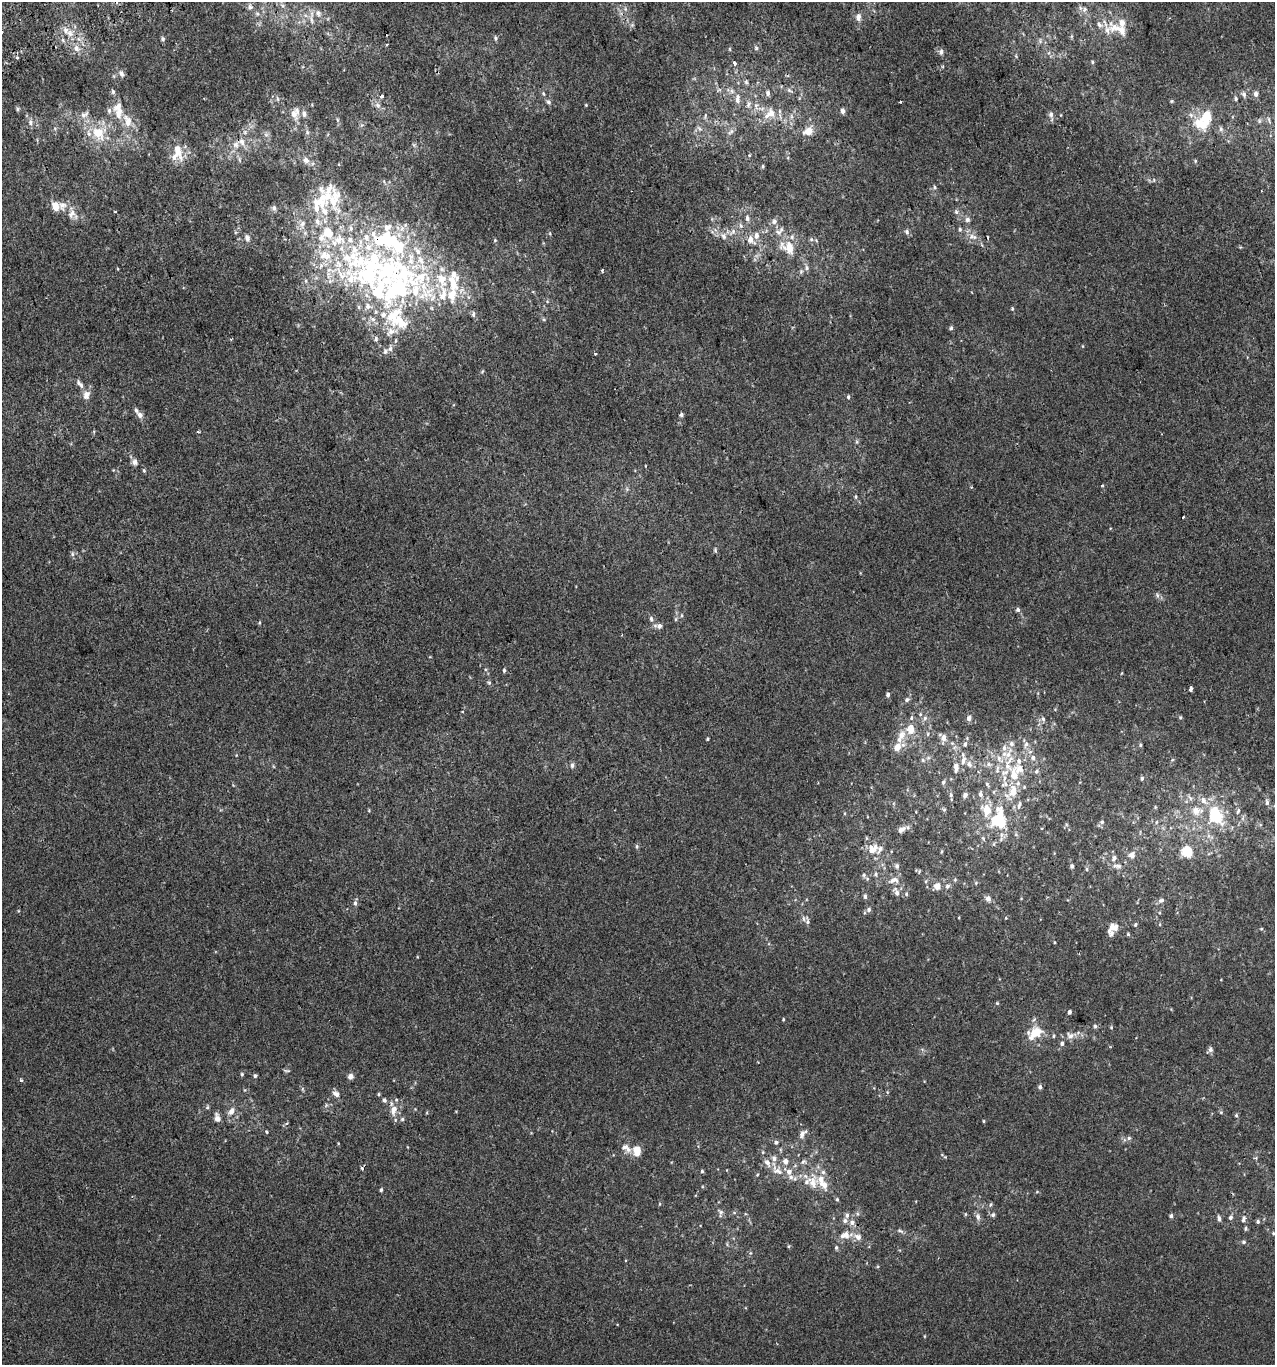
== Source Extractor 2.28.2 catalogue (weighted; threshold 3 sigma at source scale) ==
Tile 11 of 4 x 4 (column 3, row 3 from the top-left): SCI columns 2631-3903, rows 1407-2769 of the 5313 x 5536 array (HDU 1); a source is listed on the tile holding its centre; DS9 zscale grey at full resolution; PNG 1277 x 1367 px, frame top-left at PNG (2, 2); no overlay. Shown black and unused: <1% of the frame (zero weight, under 2 of 3 exposures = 2% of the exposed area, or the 3 px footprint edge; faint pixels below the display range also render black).
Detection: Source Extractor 2.28.2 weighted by HDU 2 'WHT'; one run over the whole footprint, this tile lists its part. Background 3.90e-04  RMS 0.0036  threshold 0.0164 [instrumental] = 3 sigma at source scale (4.5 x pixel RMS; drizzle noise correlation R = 1.50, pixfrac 1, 0.0396/0.0396 arcsec/px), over >= 5 px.
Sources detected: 369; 2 inside a brighter object's white glare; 5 cosmic-ray / hot-pixel residue — not listed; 86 inside a brighter listed object's ellipse — not listed separately; the other 276 listed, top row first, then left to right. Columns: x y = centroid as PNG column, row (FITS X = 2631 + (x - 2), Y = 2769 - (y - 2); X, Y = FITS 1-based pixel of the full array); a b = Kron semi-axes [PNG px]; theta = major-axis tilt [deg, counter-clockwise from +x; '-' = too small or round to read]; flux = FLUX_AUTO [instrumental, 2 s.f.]
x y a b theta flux
283 6 6 5 - 0.83
250 7 8 7 - 1.1
1080 8 8 6 -69 1.2
318 13 11 8 -67 2.1
257 14 6 5 - 0.75
858 17 10 7 -89 1.8
311 20 18 6 -79 2.1
632 25 5 5 - 0.55
66 30 10 8 -71 2.3
1107 30 33 10 -75 4.7
1122 30 12 8 -59 2.9
1072 36 6 4 71 0.44
495 38 7 5 -83 0.64
163 39 5 4 - 0.69
1040 41 8 6 -78 0.95
387 44 3 2 - 0.39
76 48 9 7 -66 1.8
756 48 7 5 -87 0.71
941 52 7 6 - 1.2
1092 62 5 3 - 0.44
734 63 4 3 - 2.8
121 73 8 7 - 1.4
746 82 6 5 - 0.65
789 90 8 5 -30 0.88
113 92 6 5 - 0.72
543 93 7 4 -59 0.55
768 93 7 6 - 1
1244 94 8 6 -76 1.1
1256 94 6 5 - 1.3
382 96 3 3 - 3.2
278 99 6 4 -89 0.56
737 99 15 7 89 2.2
1236 99 5 4 - 0.64
1171 101 5 4 - 0.4
548 102 7 5 -19 0.79
900 102 3 3 - 1.6
748 104 9 6 77 1.2
378 105 9 6 -27 1.4
586 105 4 3 - 0.3
756 106 11 5 -81 1.5
18 109 6 4 52 0.54
109 111 7 6 - 1.2
843 111 7 5 -87 1.2
770 113 20 13 46 5.5
294 114 15 9 -76 2.9
304 114 8 6 -72 1.5
84 115 13 8 32 2.1
1051 115 9 6 -82 1.4
791 116 7 4 -72 0.71
1207 116 10 7 76 9
1269 120 11 4 -74 0.81
128 121 20 11 -74 5.3
1259 121 6 4 -72 0.55
30 122 9 6 -80 1.3
1200 124 22 14 -32 8.8
362 125 6 5 - 0.71
55 128 6 4 19 0.49
699 128 9 4 -45 0.84
1221 129 9 6 -81 1
808 131 12 9 28 3.8
307 132 6 5 - 0.7
731 132 10 5 41 1.1
99 133 16 14 -63 9.5
266 134 6 6 - 0.96
241 142 11 9 -70 2.8
177 149 24 9 -73 5.9
239 160 9 4 -89 0.82
306 160 9 7 -31 1.9
1195 161 5 5 - 0.44
763 166 5 4 - 0.41
1154 180 6 3 72 0.38
934 187 7 4 84 0.66
334 199 43 24 -84 14
55 206 11 8 -60 3.7
274 208 7 6 - 1
115 211 3 3 - 0.86
956 212 7 5 -86 0.81
71 214 16 9 78 2.8
747 218 8 5 -79 1.1
967 220 7 7 - 1.1
774 221 8 7 - 1.3
302 224 9 6 73 1.4
960 229 6 5 - 0.56
733 232 13 6 51 2
907 232 7 6 - 0.96
305 233 5 5 - 0.62
550 233 6 3 -90 0.42
723 236 10 8 -63 2.1
756 236 9 7 89 1.9
973 237 13 8 -12 2.4
247 238 9 6 -72 1.4
811 239 6 5 - 0.77
495 240 5 4 - 0.4
750 240 11 7 -50 3
982 245 6 3 -70 0.44
788 247 21 14 -30 7.8
807 268 9 7 -78 1.3
371 269 80 67 7 120
602 270 4 3 - 0.48
453 283 29 15 -72 11
1012 309 5 4 - 0.46
473 314 8 5 90 0.85
544 320 6 4 -1 0.47
951 328 5 5 - 0.65
376 339 7 5 80 0.85
395 341 6 3 70 0.44
390 349 8 6 76 1.1
596 354 3 3 - 1.4
78 383 9 6 -69 1.1
86 395 13 10 78 2.5
848 397 5 4 - 0.57
140 415 8 7 - 1.6
681 415 5 4 - 0.75
198 431 3 3 - 0.67
857 442 6 4 -72 0.52
135 462 9 7 -75 1.5
144 470 5 4 - 0.48
1102 486 5 3 - 0.35
627 489 7 4 -72 0.56
856 497 6 3 -90 0.48
715 550 7 4 -81 0.57
72 554 6 5 - 0.82
1157 595 7 5 -63 0.86
1018 610 6 5 - 0.82
682 615 5 3 - 0.41
651 619 8 5 -87 0.9
675 619 6 4 89 0.53
259 623 5 4 - 0.4
658 626 11 6 -4 1.6
504 670 5 4 - 0.58
489 683 5 5 - 0.53
1191 689 5 3 - 2.4
888 695 5 5 - 0.89
907 700 6 5 - 0.83
462 711 4 3 - 0.38
1180 717 5 4 - 0.45
925 718 8 6 64 1.2
969 718 5 5 - 1.8
1043 719 8 5 -79 0.91
911 730 13 10 -85 4.6
928 734 6 4 -90 0.51
943 738 8 6 -51 2.7
707 739 4 3 - 0.37
965 744 8 6 64 1.1
1026 744 9 7 70 1.5
1140 745 5 4 - 0.49
897 747 13 9 68 3.6
1007 754 22 16 39 7.7
1033 757 7 7 - 1.3
923 760 6 5 - 0.7
963 761 13 7 76 2.2
969 764 10 7 -51 1.7
988 764 8 6 0 1.2
572 765 8 6 83 0.94
956 767 10 5 87 2.5
1037 771 7 5 64 0.85
1014 775 21 10 -76 7.6
1142 778 5 4 - 0.64
943 782 6 5 - 0.7
987 784 7 5 -62 0.71
1004 784 13 9 18 2.6
980 794 8 6 -88 1.2
951 795 6 5 - 0.72
965 795 6 5 - 1.2
1190 798 9 4 -54 0.87
1267 802 9 5 -83 1.1
1019 805 13 5 75 1.3
369 810 5 3 - 0.32
944 810 5 5 - 0.5
1196 811 14 12 -5 4.6
1238 811 9 5 73 0.88
1216 815 21 15 -64 17
994 821 19 15 69 8.7
1102 822 5 5 - 0.69
1156 822 5 3 - 0.43
1066 824 6 4 -72 0.46
901 829 11 6 33 1.9
1016 835 6 4 -19 0.49
866 838 6 4 -72 0.41
983 838 7 4 -46 0.53
1001 839 8 5 47 1
637 846 7 5 -89 0.62
873 849 15 10 45 4.7
941 851 6 3 81 0.38
1187 851 7 7 - 12
1132 855 9 8 - 2.1
1114 858 11 6 70 1.6
897 866 6 5 - 1.1
1072 866 5 4 - 0.77
1118 866 10 8 34 1.6
1086 869 5 4 - 0.54
875 874 5 5 - 0.62
864 875 6 5 - 0.7
894 880 16 8 11 2.5
955 880 5 4 - 0.47
976 883 5 5 - 0.45
937 886 7 7 - 2.4
947 886 7 6 - 0.9
897 893 11 6 -71 1.5
906 894 5 4 - 0.53
865 896 6 5 - 0.83
988 898 7 6 - 1.4
1161 900 8 6 16 1
355 903 7 5 85 0.99
869 910 6 5 - 0.94
1006 918 5 3 - 0.25
807 921 12 5 -84 1.3
1135 925 5 4 - 0.54
1115 927 9 7 80 1.8
1261 929 4 3 - 0.3
1128 934 4 4 - 0.43
1054 942 4 3 - 0.28
997 1003 5 4 - 0.41
1069 1012 4 4 - 0.96
783 1019 4 3 - 0.4
1095 1026 6 4 -88 0.71
1111 1027 5 4 - 0.4
1035 1033 24 15 43 7
1070 1035 15 10 0 2.7
1054 1036 5 3 - 0.4
1210 1050 9 5 48 1.2
287 1071 10 3 -7 0.52
242 1074 5 5 - 0.46
255 1076 5 4 - 0.66
350 1076 5 5 - 2.3
21 1080 4 3 - 0.79
1040 1087 5 4 - 0.9
336 1094 10 7 -40 1.7
379 1094 5 3 - 0.38
384 1100 5 4 - 0.86
207 1107 6 5 - 0.54
394 1110 12 8 66 3.4
231 1111 10 7 48 2.2
1221 1112 5 4 - 0.47
1236 1115 5 4 - 0.48
217 1118 11 7 -74 1.8
402 1119 5 5 - 0.59
984 1121 5 3 - 0.34
267 1132 4 3 - 0.38
802 1134 13 7 48 2
1129 1138 6 5 - 0.65
776 1142 5 5 - 0.82
626 1148 16 10 -40 2.7
637 1150 9 7 -88 5.1
763 1152 5 5 - 0.41
785 1161 8 7 - 1.8
803 1162 8 6 26 1
362 1168 4 4 - 0.66
702 1171 4 4 - 0.51
778 1171 25 12 -58 4.5
757 1175 4 3 - 0.31
813 1183 26 14 -88 6.7
381 1190 5 4 - 0.65
837 1199 5 4 - 0.51
659 1204 5 3 - 0.32
990 1204 6 4 57 0.55
720 1213 13 7 -78 1.4
858 1214 6 4 -71 0.5
965 1214 6 4 90 0.35
847 1215 7 6 - 1.2
993 1215 6 5 - 0.82
978 1216 10 6 -76 1.3
1171 1216 5 5 - 0.74
1230 1217 6 5 - 0.87
1219 1218 8 4 -79 0.9
1243 1219 9 5 74 1.1
1258 1221 5 5 - 0.65
852 1222 8 7 - 1.6
1246 1228 5 5 - 0.54
900 1230 9 4 -18 0.8
1273 1233 5 4 - 0.45
845 1235 17 10 9 4
1244 1242 6 5 - 0.73
836 1248 6 4 77 0.58
750 1253 6 3 71 0.41
924 1336 5 3 - 0.28